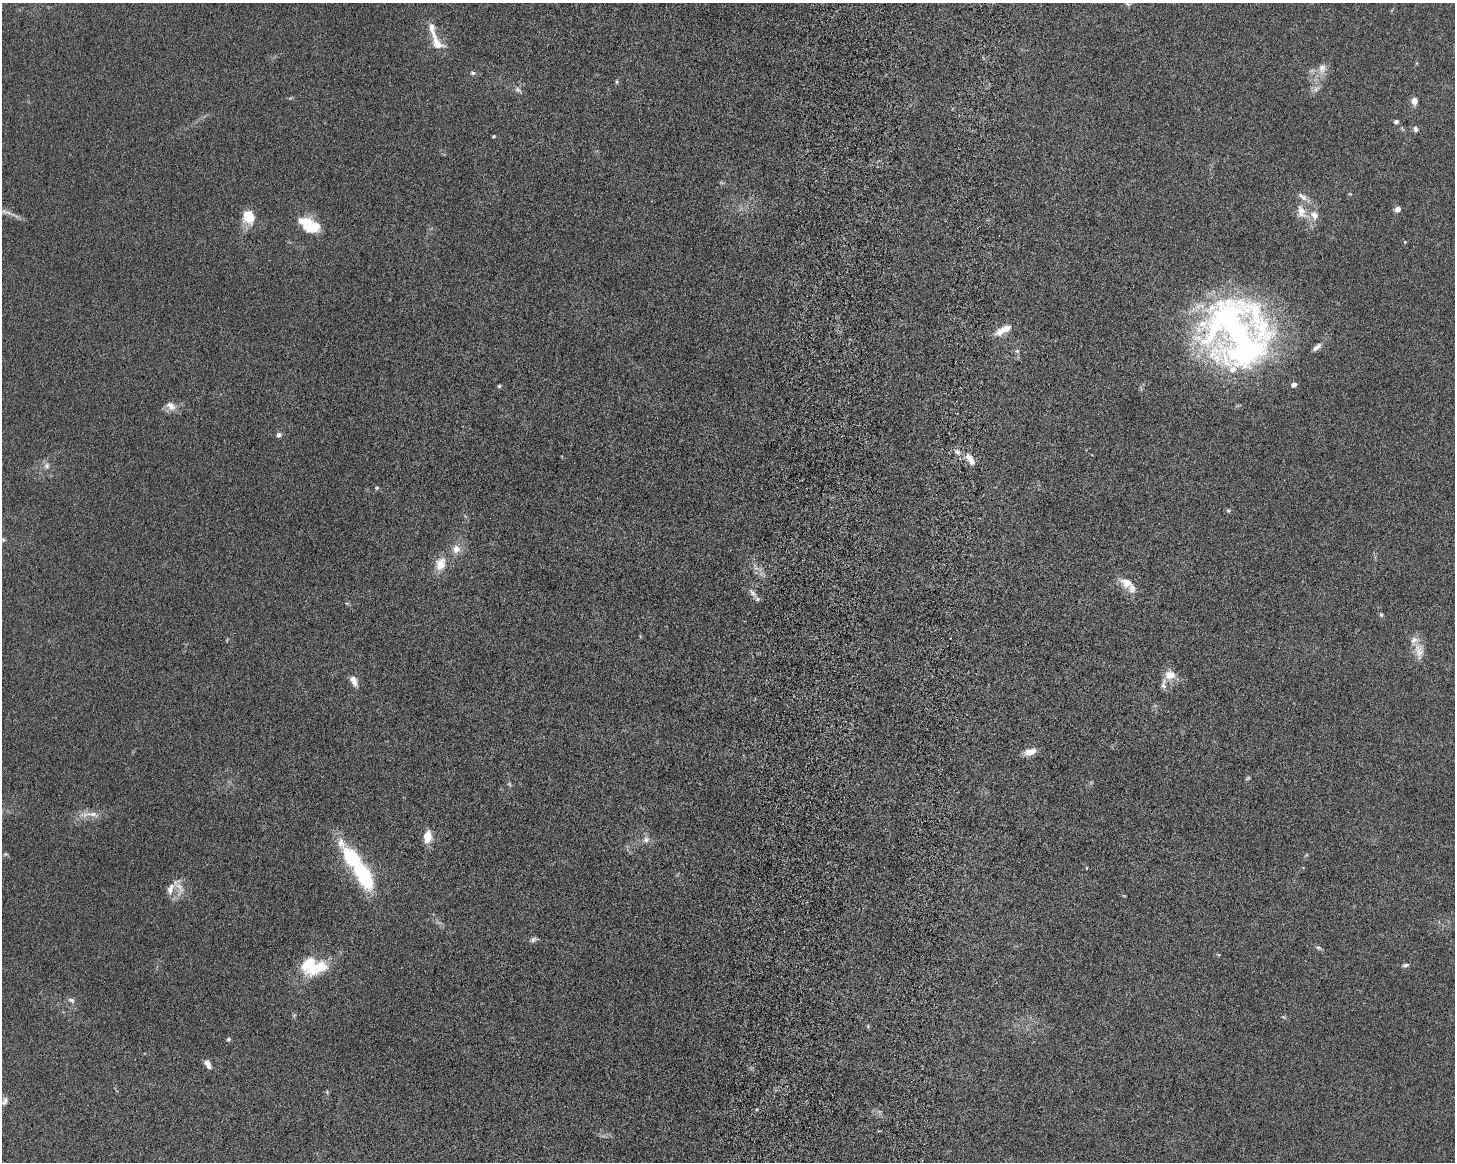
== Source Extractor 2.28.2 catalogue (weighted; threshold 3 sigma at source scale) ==
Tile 5 of 3 x 4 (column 2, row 2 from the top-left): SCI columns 1632-3084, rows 2454-3613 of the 4861 x 4803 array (HDU 1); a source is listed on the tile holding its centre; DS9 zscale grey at full resolution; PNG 1457 x 1164 px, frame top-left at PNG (2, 3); no overlay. Shown black and unused: <1% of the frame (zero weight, under 6 of 12 exposures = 7% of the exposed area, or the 3 px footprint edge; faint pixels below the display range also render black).
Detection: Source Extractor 2.28.2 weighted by HDU 2 'WHT'; one run over the whole footprint, this tile lists its part. Background 0.0142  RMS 0.0034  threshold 0.0141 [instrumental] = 3 sigma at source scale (4.09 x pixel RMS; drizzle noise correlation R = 1.36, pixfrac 0.8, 0.05/0.05 arcsec/px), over >= 5 px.
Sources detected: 72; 1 inside a brighter object's white glare — not listed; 12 inside a brighter listed object's ellipse — not listed separately; the other 59 listed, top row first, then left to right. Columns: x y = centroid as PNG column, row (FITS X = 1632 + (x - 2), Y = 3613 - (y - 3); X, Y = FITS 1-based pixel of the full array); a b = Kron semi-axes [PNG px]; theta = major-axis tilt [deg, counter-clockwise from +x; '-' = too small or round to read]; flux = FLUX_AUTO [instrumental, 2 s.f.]
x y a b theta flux
1128 4 6 6 - 0.75
437 43 25 12 -58 5
1322 68 14 10 89 2.5
473 73 6 5 - 0.6
616 82 6 4 -90 0.42
1316 89 9 6 31 1.2
518 90 11 6 -35 1
1414 101 9 7 89 1.9
1396 122 6 5 - 0.79
1416 129 8 6 -53 0.95
493 136 3 3 - 0.33
1350 194 6 3 -17 0.27
1398 209 4 4 - 3.2
4 211 9 6 -29 1.4
1301 212 23 13 -68 5.1
249 217 16 13 -72 6.3
311 227 18 12 5 9
1405 242 5 3 - 0.23
1235 328 87 53 -38 120
1005 329 16 8 20 3.3
1317 347 14 6 39 1.5
1017 351 5 5 - 0.51
499 386 5 4 - 0.41
171 406 14 10 -40 2.4
278 435 6 5 - 1.2
970 459 18 8 -57 2.8
47 466 10 7 89 1.3
377 488 5 4 - 0.39
1228 510 6 4 -1 0.48
3 540 6 5 - 0.56
456 549 11 11 - 2.8
440 564 18 13 72 4.6
1126 583 20 13 -33 4.4
752 593 13 6 -53 1.5
1381 615 6 5 - 0.5
1419 652 24 12 -77 4
1170 675 15 12 -5 3.5
354 681 15 8 -64 2.2
1030 752 14 8 14 2.9
1248 778 8 4 35 0.43
509 784 6 4 -45 0.49
92 814 26 6 -7 2.9
427 836 11 7 81 5.6
646 840 9 7 28 1.5
341 843 19 11 -65 4.1
5 854 6 5 - 0.45
1087 868 4 3 - 0.23
364 876 31 14 -59 25
180 887 24 10 -65 3.4
533 940 9 6 27 0.86
1318 947 7 5 -17 0.63
1406 965 9 5 13 0.79
317 968 39 17 26 12
71 1000 10 5 -31 0.96
1283 1017 6 4 -33 0.4
228 1039 6 4 23 0.45
208 1064 11 6 -56 1.7
327 1092 5 5 - 0.38
4 1101 13 7 70 1.3
Isophote crosses this tile's border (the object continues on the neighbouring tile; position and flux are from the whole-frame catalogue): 2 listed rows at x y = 1128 4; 4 211